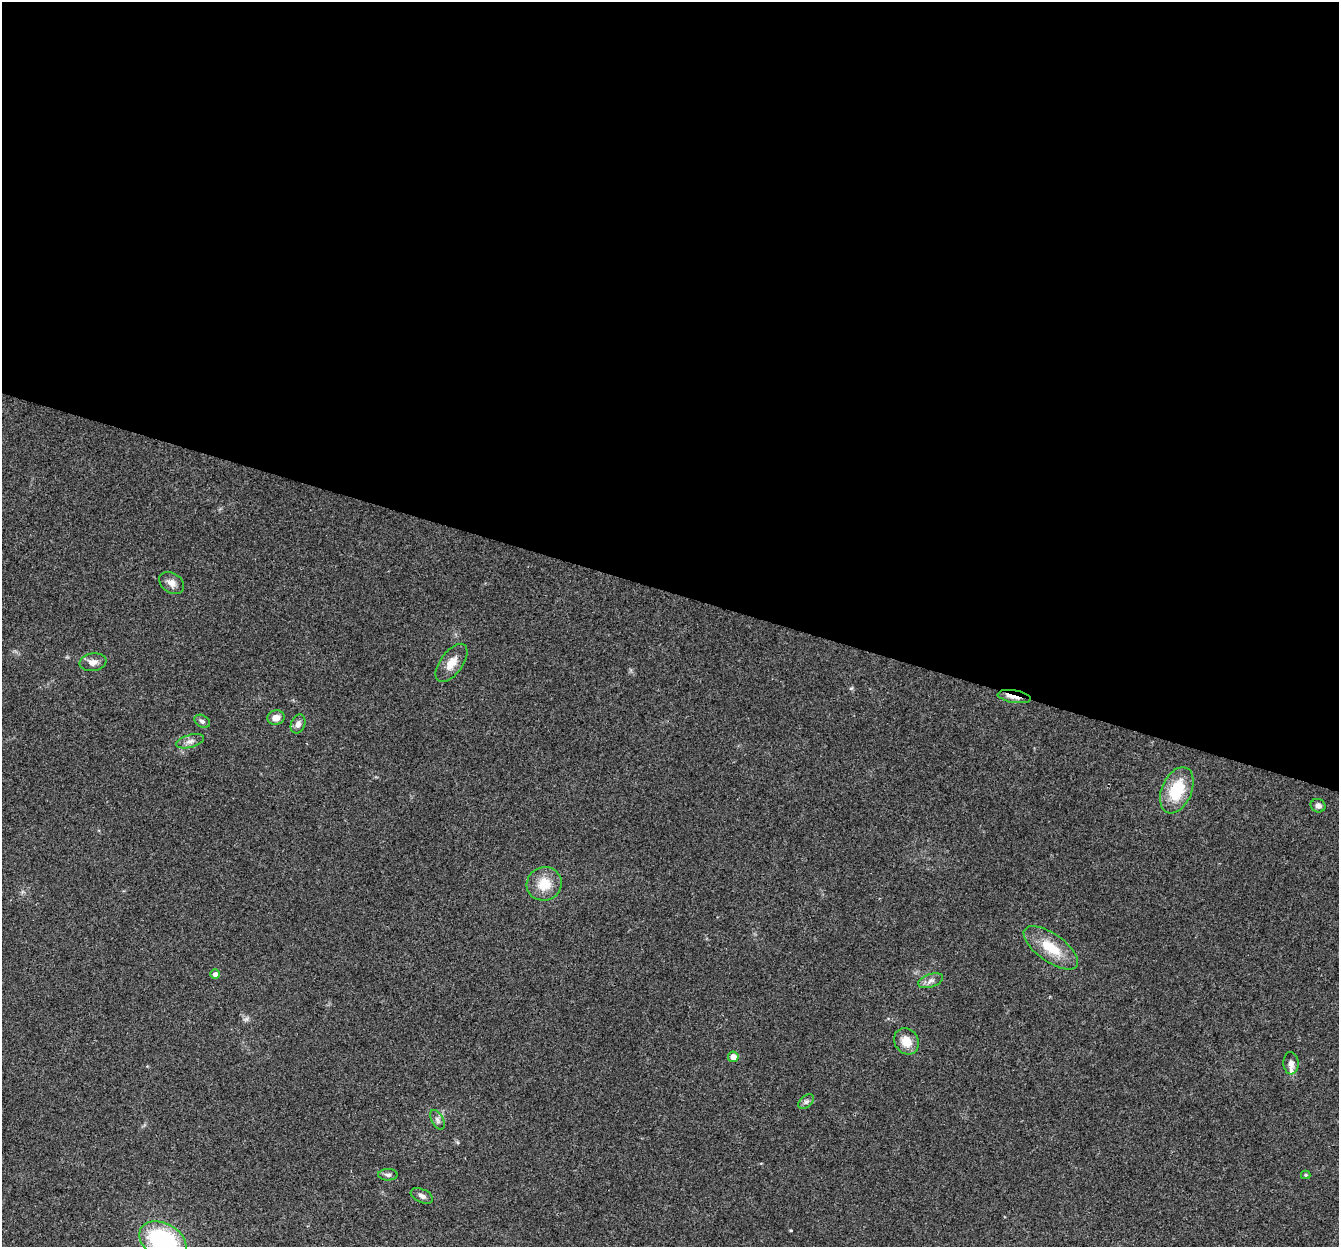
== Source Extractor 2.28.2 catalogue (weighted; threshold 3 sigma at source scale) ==
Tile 3 of 4 x 4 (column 3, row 1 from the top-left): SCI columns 2703-4039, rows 4070-5314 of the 5395 x 5585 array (HDU 1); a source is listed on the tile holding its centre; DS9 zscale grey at full resolution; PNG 1341 x 1249 px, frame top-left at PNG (2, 2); each listed source drawn as its Kron ellipse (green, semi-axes under 4 px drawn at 4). Shown black and unused: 47% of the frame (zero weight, under 3 of 4 exposures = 5% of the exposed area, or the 3 px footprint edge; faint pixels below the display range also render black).
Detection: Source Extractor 2.28.2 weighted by HDU 2 'WHT'; one run over the whole footprint, this tile lists its part. Background 0.0648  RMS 0.0041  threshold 0.0185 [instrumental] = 3 sigma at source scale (4.5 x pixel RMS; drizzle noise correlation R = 1.50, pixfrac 1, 0.0396/0.0396 arcsec/px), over >= 5 px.
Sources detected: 24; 1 inside a brighter listed object's ellipse — not listed separately; the other 23 listed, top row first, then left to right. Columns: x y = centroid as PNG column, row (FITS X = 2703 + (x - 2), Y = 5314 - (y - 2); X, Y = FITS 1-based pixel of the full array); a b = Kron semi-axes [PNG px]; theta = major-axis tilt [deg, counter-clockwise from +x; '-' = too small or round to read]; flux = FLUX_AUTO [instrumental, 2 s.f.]
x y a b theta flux
172 583 13 9 -35 3
93 662 13 9 9 2.6
451 663 22 11 54 5.3
1014 697 17 6 -9 3.4
276 718 8 7 - 2.9
202 721 8 6 -30 1.1
298 724 10 7 68 2.1
190 741 14 6 15 2.1
1177 790 24 15 66 16
1318 806 7 6 - 1.8
544 884 18 16 22 8.5
1051 948 32 14 -36 12
215 974 5 4 - 1.9
931 981 13 6 19 2
906 1041 14 12 -54 6.2
733 1057 5 5 - 3.4
1291 1063 11 7 -87 2.1
806 1102 9 5 40 1.1
438 1120 10 6 -62 1.5
388 1175 9 6 -1 1.2
1306 1175 5 4 - 0.48
422 1196 12 6 -25 1.7
163 1241 25 17 -28 51
Overlapping masked pixels (flux is a lower limit): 1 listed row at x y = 1014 697
Isophote crosses this tile's border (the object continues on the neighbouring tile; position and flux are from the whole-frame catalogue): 1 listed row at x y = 163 1241